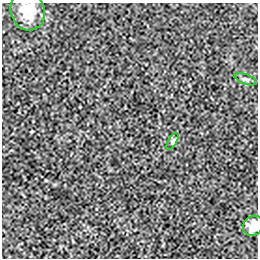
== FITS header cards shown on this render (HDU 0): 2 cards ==
NAXIS1  =                  256 / length of data axis 1
NAXIS2  =                  256 / length of data axis 2

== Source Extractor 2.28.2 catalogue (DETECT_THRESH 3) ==
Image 256 x 256 px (HDU 0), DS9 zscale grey, 1 PNG px = 1 image px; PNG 260 x 260 px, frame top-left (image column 1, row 256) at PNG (2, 3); each listed source drawn as its Kron ellipse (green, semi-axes under 4 px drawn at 4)
Background -5.87e-05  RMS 0.0021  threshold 0.00616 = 3 sigma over >= 5 px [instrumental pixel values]
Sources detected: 4; all 4 listed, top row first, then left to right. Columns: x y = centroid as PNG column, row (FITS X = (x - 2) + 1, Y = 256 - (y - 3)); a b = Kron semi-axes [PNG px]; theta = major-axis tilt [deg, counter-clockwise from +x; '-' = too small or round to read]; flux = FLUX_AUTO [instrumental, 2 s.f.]
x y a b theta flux
28 11 20 17 -70 2.8
246 79 12 5 -19 0.37
173 141 9 4 60 0.3
253 226 11 9 44 1.2
At the frame edge (FLAGS 8, measured only in part): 1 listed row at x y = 253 226